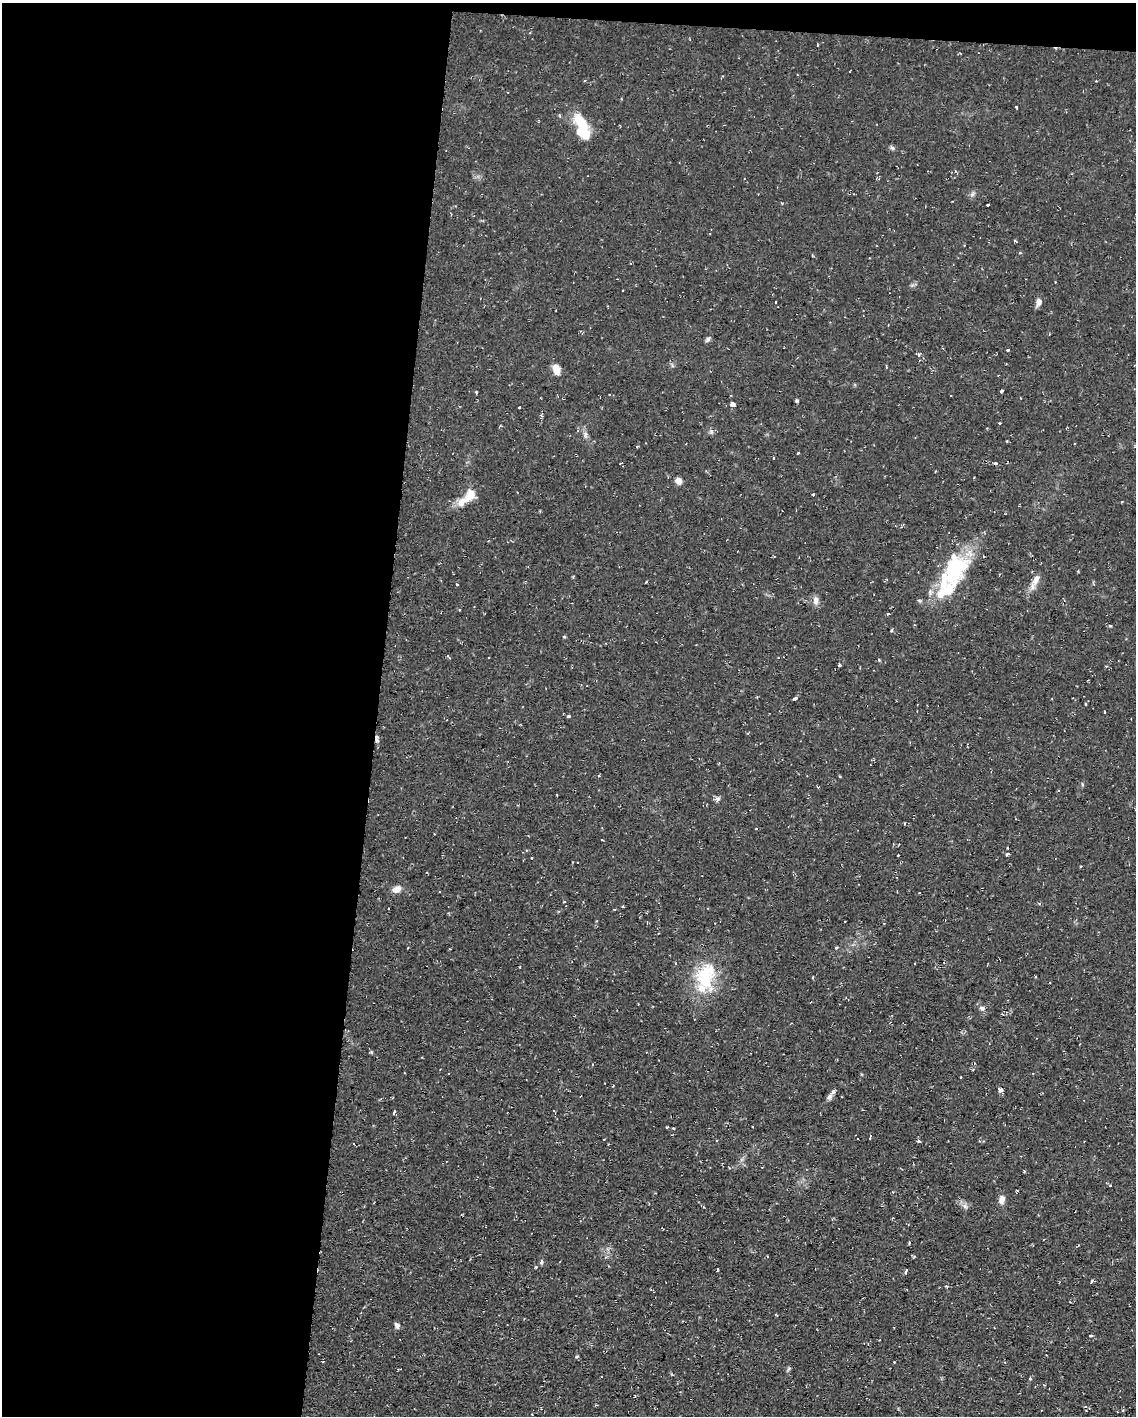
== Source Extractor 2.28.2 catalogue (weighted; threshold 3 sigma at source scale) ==
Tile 1 of 4 x 3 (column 1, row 1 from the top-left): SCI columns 1-1134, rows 3044-4457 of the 4538 x 4561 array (HDU 1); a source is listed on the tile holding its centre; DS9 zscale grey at full resolution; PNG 1138 x 1418 px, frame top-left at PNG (2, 3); no overlay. Shown black and unused: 34% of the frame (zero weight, under 2 of 3 exposures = <1% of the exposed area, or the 3 px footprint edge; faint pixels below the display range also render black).
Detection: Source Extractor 2.28.2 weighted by HDU 2 'WHT'; one run over the whole footprint, this tile lists its part. Background 0.112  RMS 0.0077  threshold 0.0345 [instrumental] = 3 sigma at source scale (4.5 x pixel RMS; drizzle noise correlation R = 1.50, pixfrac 1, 0.05/0.05 arcsec/px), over >= 5 px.
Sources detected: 90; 1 inside a brighter object's white glare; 13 cosmic-ray / hot-pixel residue — not listed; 5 inside a brighter listed object's ellipse — not listed separately; the other 71 listed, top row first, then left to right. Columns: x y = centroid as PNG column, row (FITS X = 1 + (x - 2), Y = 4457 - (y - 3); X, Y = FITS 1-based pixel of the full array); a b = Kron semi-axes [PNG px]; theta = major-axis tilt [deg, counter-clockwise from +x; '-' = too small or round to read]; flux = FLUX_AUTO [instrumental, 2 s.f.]
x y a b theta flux
584 81 3 3 - 0.84
1017 107 3 3 - 3.6
581 123 29 12 -49 21
892 148 6 5 - 1.5
955 171 4 3 - 0.85
988 205 3 3 - 1.9
775 302 3 2 - 1.2
1039 302 10 6 74 3.6
708 339 8 5 55 1.7
1008 350 3 2 - 0.99
919 355 5 4 - 1.1
556 369 12 7 -77 8.2
1001 391 3 3 - 2.6
476 392 4 2 - 0.8
610 394 3 3 - 1.1
797 401 4 4 - 1
733 404 4 3 - 23
519 407 3 2 - 0.76
1000 423 3 3 - 1.6
585 437 7 4 -72 1.8
1007 441 4 2 - 0.62
798 453 3 2 - 0.86
678 481 7 7 - 4.3
813 494 3 3 - 2.2
470 496 18 11 51 12
955 569 47 25 59 69
1036 580 19 7 63 6.5
457 584 3 3 - 0.72
816 600 13 7 -85 3.8
459 610 4 2 - 0.59
888 614 4 3 - 0.7
564 637 5 3 - 0.68
840 665 3 3 - 2
795 698 3 3 - 7.2
1086 704 3 3 - 1.4
568 716 3 3 - 3.9
377 739 9 4 -82 3.2
718 799 8 5 57 2
904 824 3 2 - 0.68
1007 854 4 3 - 1.3
397 889 10 7 22 5.1
845 921 2 2 - 0.62
658 933 3 2 - 0.49
836 947 3 3 - 3
675 963 3 2 - 0.81
520 967 2 2 - 0.73
705 976 37 26 85 41
813 977 4 2 - 0.63
982 1008 9 6 -8 2.4
1001 1090 4 3 - 11
829 1097 10 7 66 2.8
554 1110 3 2 - 0.57
394 1112 4 2 - 4.1
673 1128 3 3 - 1.2
918 1141 4 3 - 1.8
354 1144 3 2 - 0.54
1110 1185 3 3 - 0.76
1002 1199 11 7 78 4.2
965 1206 7 6 - 2.4
909 1243 3 2 - 2.2
541 1262 7 4 77 1.4
718 1269 3 2 - 1.8
906 1271 5 3 - 3.4
1092 1281 5 3 - 1.3
397 1325 7 5 -60 2.3
1090 1335 4 3 - 1.2
576 1356 5 4 - 1.1
323 1361 3 2 - 0.67
894 1362 2 2 - 0.62
1030 1378 4 3 - 0.88
1123 1410 4 4 - 0.99
Overlapping masked pixels (flux is a lower limit): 1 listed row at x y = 377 739
Unlisted compact peaks at least as high as the median listed source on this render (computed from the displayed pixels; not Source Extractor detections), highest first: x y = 1110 626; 711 432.